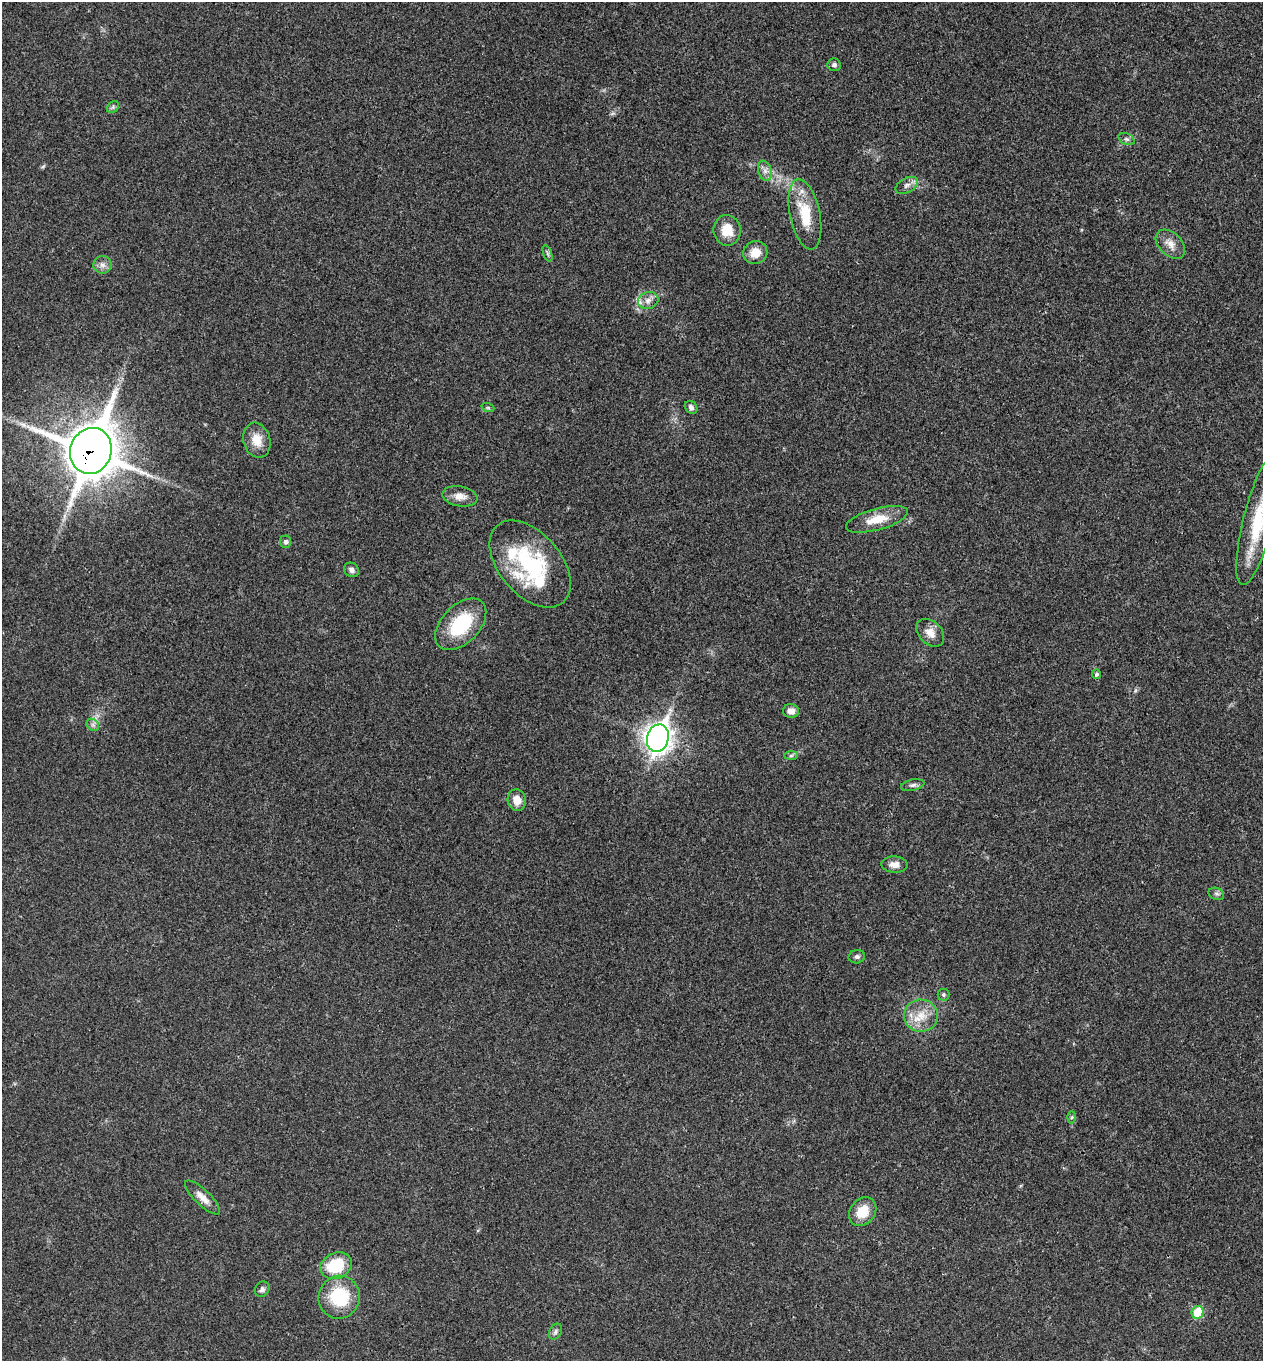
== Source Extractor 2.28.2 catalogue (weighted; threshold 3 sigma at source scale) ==
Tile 6 of 4 x 4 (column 2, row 2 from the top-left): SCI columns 1489-2749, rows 2819-4177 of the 5629 x 5638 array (HDU 1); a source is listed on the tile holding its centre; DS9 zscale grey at full resolution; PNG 1265 x 1363 px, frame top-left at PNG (2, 2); each listed source drawn as its Kron ellipse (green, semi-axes under 4 px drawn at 4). Shown black and unused: <1% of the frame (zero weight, under 3 of 4 exposures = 8% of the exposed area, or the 3 px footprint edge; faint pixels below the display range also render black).
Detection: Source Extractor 2.28.2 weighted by HDU 2 'WHT'; one run over the whole footprint, this tile lists its part. Background 0.0234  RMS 0.0034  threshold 0.0154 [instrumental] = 3 sigma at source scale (4.5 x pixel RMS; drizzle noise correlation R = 1.50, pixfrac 1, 0.05/0.05 arcsec/px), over >= 5 px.
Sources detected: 47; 3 inside a brighter listed object's ellipse — not listed separately; the other 44 listed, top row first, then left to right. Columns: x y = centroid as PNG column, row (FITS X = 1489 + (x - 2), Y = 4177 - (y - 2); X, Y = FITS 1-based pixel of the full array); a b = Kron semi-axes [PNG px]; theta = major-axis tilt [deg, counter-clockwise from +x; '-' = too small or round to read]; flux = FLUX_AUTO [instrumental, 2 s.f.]
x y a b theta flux
834 65 7 6 - 0.85
113 107 7 5 48 0.65
1126 139 8 5 -26 0.9
765 171 10 6 -71 1.6
907 185 12 7 29 1.6
805 214 36 15 -78 12
727 230 15 13 -82 6.1
1170 244 17 11 -44 3.2
547 253 9 4 -71 0.66
755 253 12 11 - 4.4
102 265 9 9 - 1.7
648 300 10 8 17 2
691 407 7 5 -49 1.1
488 408 6 4 -19 0.52
257 440 18 13 -74 5
91 451 23 20 71 1300
460 496 17 10 -11 3
877 519 32 10 15 7
1258 520 67 15 76 20
285 542 6 5 - 0.87
530 564 51 31 -49 34
351 570 8 7 - 1.3
461 624 31 19 46 18
930 633 16 11 -45 3.3
1096 674 5 4 - 0.68
791 711 8 7 - 2.3
93 725 7 5 -44 0.93
658 738 14 11 74 260
791 756 7 4 1 0.61
913 785 12 5 12 1.1
517 800 11 9 -77 3.6
894 864 13 8 -2 2.4
1216 894 8 6 -20 0.83
857 957 8 6 12 0.97
943 995 6 6 - 0.71
921 1016 17 16 - 6.4
1071 1117 6 4 88 0.47
203 1197 23 7 -44 3
863 1212 15 12 51 6.6
336 1266 16 13 25 14
262 1289 8 7 - 1
339 1297 21 20 - 19
1198 1312 6 6 - 12
555 1332 8 6 60 0.86
Overlapping masked pixels (flux is a lower limit): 1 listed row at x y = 91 451
Isophote crosses this tile's border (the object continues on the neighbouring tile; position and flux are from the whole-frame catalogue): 1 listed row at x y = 1258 520